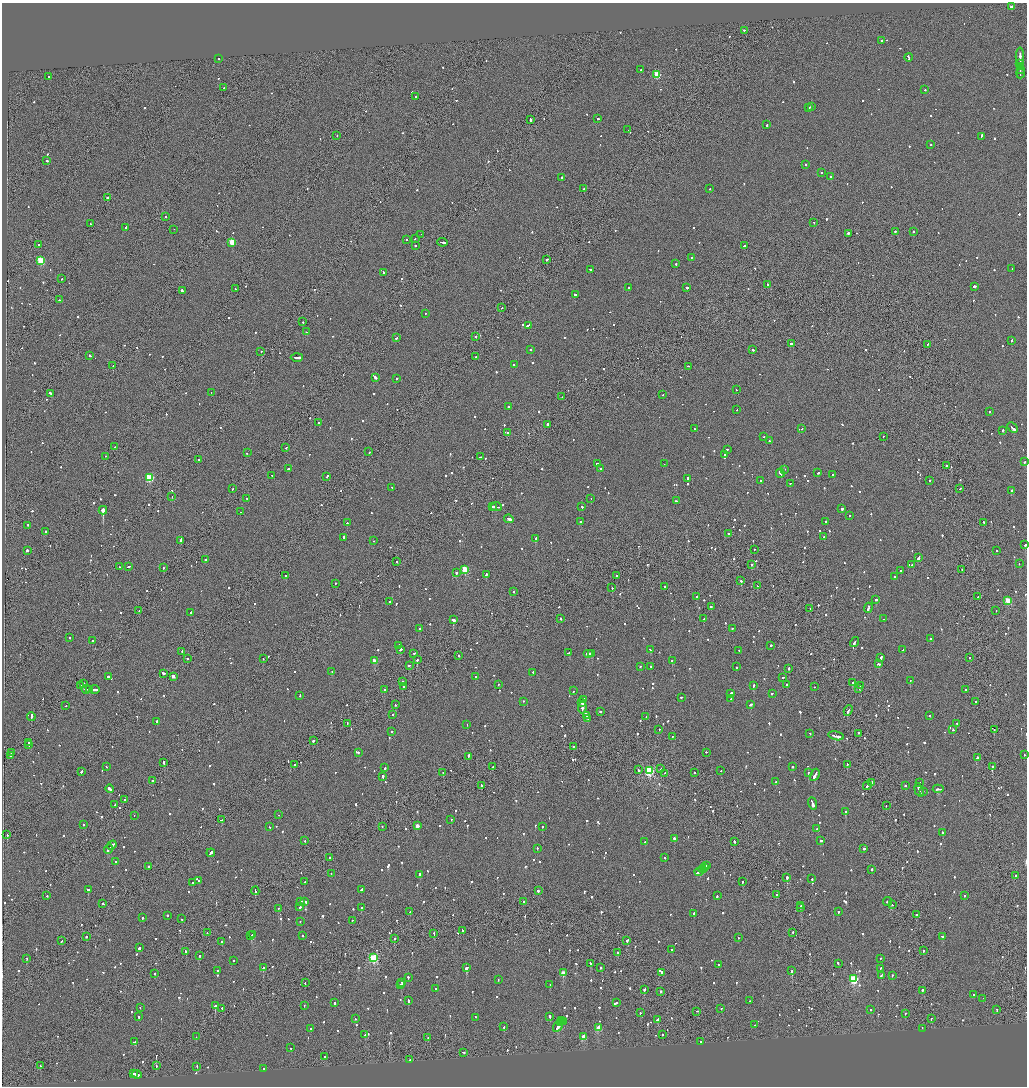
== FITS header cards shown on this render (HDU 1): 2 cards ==
NAXIS1  =                 2050
NAXIS2  =                 2168

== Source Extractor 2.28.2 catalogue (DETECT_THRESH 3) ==
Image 2050 x 2168 px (HDU 1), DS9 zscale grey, zoomed out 1/2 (1 PNG px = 2 x 2 image px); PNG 1029 x 1088 px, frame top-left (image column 2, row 2167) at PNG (2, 3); each listed source drawn as its Kron ellipse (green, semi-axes under 4 px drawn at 4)
Background -0.0674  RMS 0.067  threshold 0.2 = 3 sigma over >= 5 px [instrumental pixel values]
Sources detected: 1322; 54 cannot appear on this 1/2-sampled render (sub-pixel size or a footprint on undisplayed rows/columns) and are neither listed nor drawn; of the other 1268, the 500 brightest by FLUX_AUTO listed and drawn (768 fainter detections omitted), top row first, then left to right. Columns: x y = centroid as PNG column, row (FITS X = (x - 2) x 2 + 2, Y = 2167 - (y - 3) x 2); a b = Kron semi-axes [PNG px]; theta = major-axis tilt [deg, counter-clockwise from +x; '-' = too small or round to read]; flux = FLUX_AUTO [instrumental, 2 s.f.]
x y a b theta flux
1012 7 3 2 - 110
744 30 2 2 - 180
881 40 2 2 - 200
1020 56 9 2 -89 580
909 57 4 2 - 460
218 58 2 2 - 290
1020 63 3 2 - 250
1020 66 3 2 - 390
1020 69 2 1 - 190
641 70 2 1 - 520
1020 73 5 1 - 290
657 75 3 3 - 640
49 76 2 2 - 310
224 87 2 2 - 180
925 90 2 2 - 95
416 96 2 2 - 100
811 106 2 2 - 150
809 107 3 2 - 140
598 118 2 2 - 340
530 120 4 2 - 260
767 125 2 2 - 160
628 130 2 1 - 170
337 135 2 1 - 92
981 136 4 2 - 220
931 144 2 1 - 250
47 161 2 2 - 150
805 164 2 2 - 200
821 172 2 2 - 150
562 177 2 2 - 410
831 177 2 2 - 240
583 189 2 2 - 150
709 189 2 1 - 220
107 198 2 2 - 340
165 217 2 2 - 140
814 223 2 2 - 98
90 224 2 2 - 89
126 227 2 2 - 210
174 229 2 1 - 130
895 231 2 2 - 130
913 231 2 2 - 170
848 233 2 2 - 310
421 234 2 1 - 100
415 239 2 1 - 190
406 240 2 2 - 180
232 242 3 3 - 430
442 242 5 2 - 380
39 244 2 2 - 180
415 245 2 2 - 100
745 246 2 2 - 450
691 258 2 2 - 95
547 259 2 2 - 280
41 261 3 3 - 840
676 264 2 2 - 130
1012 268 2 1 - 200
590 269 2 2 - 140
383 272 3 2 - 140
62 279 2 2 - 100
768 285 3 2 - 160
975 286 2 2 - 940
687 287 2 2 - 240
629 288 2 2 - 150
235 289 2 1 - 95
182 290 3 2 - 390
575 294 2 2 - 290
60 300 2 2 - 140
502 308 2 1 - 100
425 314 2 2 - 100
303 322 2 2 - 170
528 325 4 2 - 260
307 332 2 2 - 110
475 337 2 1 - 290
396 338 2 2 - 100
1011 340 2 2 - 210
792 344 4 2 - 210
928 344 3 2 - 210
530 350 2 2 - 160
753 350 2 2 - 100
261 351 2 2 - 97
90 355 2 2 - 150
297 357 6 2 2 490
476 357 2 2 - 110
514 365 2 2 - 100
113 366 2 2 - 150
688 366 2 2 - 120
375 377 4 2 - 430
396 379 3 2 - 130
736 389 2 2 - 95
211 392 2 1 - 220
51 393 3 2 - 420
663 394 2 2 - 130
562 397 2 2 - 100
508 407 2 2 - 140
737 410 2 1 - 110
989 412 2 2 - 210
318 422 2 2 - 150
548 424 2 2 - 870
1013 428 6 2 -46 360
695 429 2 2 - 110
802 429 2 2 - 130
1003 430 2 2 - 150
507 433 2 1 - 250
764 436 2 2 - 110
883 436 2 1 - 290
769 441 2 2 - 94
115 447 2 1 - 160
286 448 2 2 - 110
727 449 2 2 - 100
369 452 2 2 - 110
247 453 2 2 - 350
724 454 2 2 - 290
105 456 2 1 - 160
480 457 2 2 - 130
199 459 2 2 - 150
1024 462 2 2 - 250
598 464 3 2 - 720
664 464 2 1 - 160
946 466 2 2 - 260
288 469 2 2 - 320
601 469 2 2 - 91
785 469 2 2 - 92
780 473 4 2 - 280
818 473 3 2 - 130
272 475 2 2 - 140
833 475 2 2 - 230
327 476 3 2 - 190
149 478 3 3 - 920
688 478 2 2 - 1100
761 480 2 1 - 180
930 480 2 2 - 90
790 483 2 1 - 140
392 487 3 2 - 200
960 488 2 2 - 130
232 489 2 2 - 120
1012 491 2 2 - 180
172 497 2 2 - 150
247 499 3 2 - 89
591 499 2 1 - 290
676 501 3 2 - 150
493 506 3 1 - 220
582 506 2 2 - 180
496 507 6 2 -2 440
842 509 2 2 - 190
103 510 4 2 - 10000
240 512 2 2 - 120
849 516 2 2 - 110
509 519 5 2 - 1800
580 522 2 2 - 420
825 522 2 2 - 100
984 522 2 1 - 490
347 523 2 2 - 140
28 525 2 2 - 110
46 531 2 2 - 470
729 534 2 2 - 150
824 536 2 2 - 130
344 537 2 2 - 2400
535 538 2 2 - 700
180 540 3 2 - 240
374 541 2 1 - 90
1025 545 2 2 - 310
27 550 2 2 - 340
754 550 2 1 - 110
997 551 2 2 - 97
918 558 4 2 - 230
205 560 2 2 - 310
397 561 2 1 - 110
751 564 2 2 - 550
1019 564 2 2 - 93
912 565 2 2 - 90
119 567 2 2 - 120
128 567 2 2 - 210
163 568 2 2 - 120
465 569 3 3 - 580
962 569 2 1 - 98
900 571 2 2 - 180
456 573 2 2 - 180
486 574 2 2 - 140
286 576 2 2 - 160
617 576 2 2 - 1100
895 577 2 2 - 130
741 581 2 2 - 500
335 583 2 2 - 390
664 586 2 2 - 260
757 586 2 1 - 140
612 588 2 1 - 140
514 591 2 1 - 310
697 596 3 2 - 110
977 597 2 2 - 97
876 599 3 2 - 180
389 601 2 2 - 180
1008 601 3 3 - 560
711 606 2 2 - 370
868 608 5 2 - 310
810 609 2 1 - 120
996 610 2 1 - 110
139 611 2 2 - 280
191 613 3 2 - 140
560 618 2 2 - 140
704 619 2 2 - 240
884 619 2 2 - 190
453 620 2 2 - 3800
419 628 2 1 - 380
732 628 2 2 - 110
70 638 2 2 - 140
931 638 2 2 - 94
93 640 2 2 - 190
854 642 5 2 - 310
399 645 2 2 - 200
771 645 2 2 - 280
400 649 3 2 - 190
650 650 3 2 - 210
739 650 2 2 - 98
903 650 3 2 - 160
182 652 2 2 - 1100
414 653 3 2 - 170
568 653 3 2 - 170
588 653 5 2 - 520
592 653 2 1 - 200
459 655 2 2 - 390
881 657 4 2 - 270
970 657 2 2 - 110
263 658 2 1 - 110
187 659 2 2 - 280
417 660 2 1 - 430
672 660 2 2 - 200
374 661 2 2 - 210
878 664 3 2 - 180
409 665 3 2 - 200
640 666 2 2 - 110
650 666 2 2 - 98
736 667 2 2 - 160
789 668 2 2 - 170
332 671 2 2 - 130
533 672 2 2 - 180
163 673 3 2 - 200
173 676 2 2 - 120
475 676 2 2 - 130
108 677 2 2 - 530
783 677 2 2 - 110
910 680 2 2 - 150
402 681 2 2 - 190
852 682 2 2 - 500
83 684 2 1 - 130
80 685 2 1 - 97
498 685 2 2 - 99
753 685 2 2 - 1100
786 685 2 2 - 270
403 686 2 1 - 170
860 686 3 2 - 170
814 687 2 2 - 90
859 688 3 1 - 180
86 689 4 2 - 220
95 689 5 2 - 450
384 689 2 1 - 1000
965 689 2 2 - 94
90 690 4 1 - 290
573 691 2 2 - 110
772 693 2 2 - 100
731 694 3 2 - 1400
300 695 2 2 - 140
681 697 2 2 - 120
584 699 2 2 - 480
731 699 2 2 - 150
524 701 2 2 - 110
581 702 3 2 - 160
976 702 2 1 - 140
750 704 3 2 - 380
396 705 2 2 - 110
66 706 2 1 - 130
582 707 6 2 83 2500
848 710 5 2 - 350
600 711 2 2 - 260
392 715 2 2 - 130
587 715 4 2 - 690
929 715 2 2 - 200
31 717 4 2 - 280
646 717 2 2 - 93
588 718 2 1 - 370
157 721 2 2 - 91
347 723 2 1 - 150
957 723 2 2 - 93
467 725 2 2 - 240
659 729 2 2 - 120
994 729 2 1 - 160
953 730 2 1 - 110
392 731 2 2 - 91
810 733 2 2 - 100
859 733 2 1 - 140
673 736 2 1 - 130
836 736 7 2 -13 500
313 741 2 2 - 360
29 742 2 2 - 230
29 745 2 2 - 120
574 746 2 1 - 150
11 752 2 2 - 150
358 752 2 2 - 180
706 752 2 2 - 100
1024 755 2 2 - 110
10 756 2 2 - 280
468 756 3 2 - 140
977 758 2 2 - 90
164 762 3 2 - 150
847 764 2 2 - 170
295 765 2 1 - 94
992 766 2 1 - 1300
106 767 2 2 - 110
492 767 2 2 - 160
793 767 2 2 - 220
385 768 3 2 - 140
661 769 2 2 - 99
638 770 3 2 - 150
649 770 4 3 - 1700
81 771 2 2 - 290
721 771 2 2 - 750
695 772 2 2 - 160
808 772 2 2 - 100
443 773 2 2 - 130
664 773 2 2 - 180
815 775 6 2 61 480
383 777 3 2 - 330
152 780 2 2 - 130
776 782 2 2 - 120
871 782 2 2 - 490
919 782 2 2 - 140
905 785 2 2 - 240
482 786 3 2 - 140
867 786 4 2 - 530
110 789 4 2 - 360
938 789 5 2 - 370
919 790 7 2 -73 680
923 791 2 2 - 210
125 800 2 1 - 120
812 803 6 2 -71 1500
115 804 2 2 - 100
886 806 2 1 - 260
845 812 2 2 - 490
134 815 2 1 - 270
278 815 2 1 - 150
451 819 2 2 - 200
221 820 2 2 - 230
83 825 2 1 - 410
382 826 2 1 - 150
417 826 3 2 - 190
269 827 2 2 - 99
542 827 2 2 - 100
817 829 2 2 - 98
942 833 2 2 - 130
7 835 2 2 - 140
674 838 2 2 - 2500
305 840 2 1 - 130
734 841 2 2 - 810
821 841 3 2 - 130
645 842 3 2 - 230
112 845 5 2 - 290
537 848 2 2 - 120
864 848 2 2 - 300
108 849 5 2 - 350
211 853 4 2 - 330
665 857 2 2 - 280
330 858 2 2 - 140
116 862 2 2 - 250
706 865 3 2 - 150
148 866 2 2 - 94
704 867 2 2 - 170
702 869 4 2 - 450
872 869 2 2 - 95
699 872 4 2 - 320
331 874 2 2 - 90
420 874 3 2 - 770
1015 876 3 2 - 230
787 877 3 2 - 4300
812 879 2 2 - 110
198 880 2 2 - 91
305 882 2 2 - 340
742 882 2 2 - 190
193 883 2 2 - 130
362 889 3 2 - 450
88 890 3 2 - 530
255 891 4 1 - 250
538 891 2 2 - 680
776 894 2 2 - 110
47 895 2 1 - 120
964 895 2 2 - 280
717 896 3 2 - 470
301 901 2 2 - 140
305 901 4 2 - 300
523 901 2 2 - 200
888 901 4 2 - 690
103 904 2 2 - 270
892 905 4 2 - 320
801 906 2 2 - 100
300 907 2 2 - 190
278 908 2 2 - 540
361 908 2 2 - 460
801 908 2 2 - 120
410 912 2 2 - 98
838 912 2 2 - 400
694 913 2 2 - 380
167 915 2 2 - 230
916 915 2 2 - 170
143 918 2 2 - 260
182 919 2 2 - 92
352 920 2 2 - 91
300 922 2 2 - 100
463 930 2 2 - 150
793 932 2 1 - 140
207 933 2 1 - 100
434 934 3 1 - 170
251 935 2 2 - 490
253 935 3 2 - 730
303 936 2 1 - 93
943 936 3 2 - 550
86 937 2 2 - 100
394 938 2 1 - 180
738 938 2 2 - 110
626 940 3 2 - 230
62 941 2 2 - 120
222 942 2 2 - 100
139 948 2 2 - 810
672 949 2 2 - 110
186 951 2 2 - 210
923 951 2 2 - 120
617 952 2 2 - 240
199 956 2 2 - 170
27 958 2 2 - 200
373 958 3 3 - 1200
880 959 2 2 - 170
233 961 2 2 - 100
590 963 3 2 - 210
838 964 2 2 - 210
719 965 2 2 - 130
263 968 2 2 - 510
466 968 3 2 - 510
601 968 2 2 - 120
880 968 3 2 - 150
218 971 3 2 - 140
792 971 3 2 - 520
662 972 2 2 - 900
155 973 2 2 - 570
563 973 3 3 - 320
881 975 3 2 - 150
892 975 2 2 - 100
408 977 2 2 - 390
853 979 3 3 - 1100
498 980 2 2 - 120
402 982 2 1 - 190
305 983 2 2 - 150
401 985 2 2 - 110
550 985 2 2 - 100
436 988 2 2 - 120
644 989 2 2 - 440
660 991 2 1 - 510
922 991 3 2 - 530
974 995 2 2 - 100
983 998 2 1 - 350
408 1000 4 2 - 290
750 1001 2 2 - 94
334 1003 2 2 - 250
616 1003 3 2 - 270
304 1005 2 2 - 98
215 1006 2 2 - 270
140 1007 2 1 - 130
222 1008 2 2 - 410
721 1008 2 2 - 97
871 1009 2 2 - 110
997 1010 2 2 - 99
697 1011 3 2 - 130
640 1012 2 2 - 120
905 1013 2 2 - 120
139 1017 2 2 - 98
476 1017 2 2 - 110
550 1017 3 2 - 760
931 1018 2 2 - 160
355 1019 2 2 - 120
657 1019 4 2 - 310
562 1020 3 1 - 210
564 1021 2 2 - 590
561 1022 3 2 - 320
755 1025 2 1 - 110
558 1026 6 2 59 550
504 1027 2 2 - 100
598 1027 3 3 - 380
922 1028 2 2 - 91
310 1029 2 2 - 100
662 1034 2 2 - 110
365 1035 2 2 - 100
584 1036 3 2 - 300
196 1037 2 2 - 91
428 1037 2 2 - 100
134 1042 3 2 - 140
701 1042 2 2 - 110
291 1048 2 1 - 410
463 1052 3 2 - 100
324 1057 2 2 - 90
410 1060 2 2 - 380
156 1065 2 2 - 150
40 1066 2 2 - 97
197 1066 3 2 - 130
264 1069 2 2 - 200
133 1073 3 2 - 150
137 1074 5 2 - 510
At the frame edge (FLAGS 8, measured only in part): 1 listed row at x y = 1025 545
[768 fainter detections neither listed nor drawn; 54 sub-pixel or undisplayed-footprint detections neither listed nor drawn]